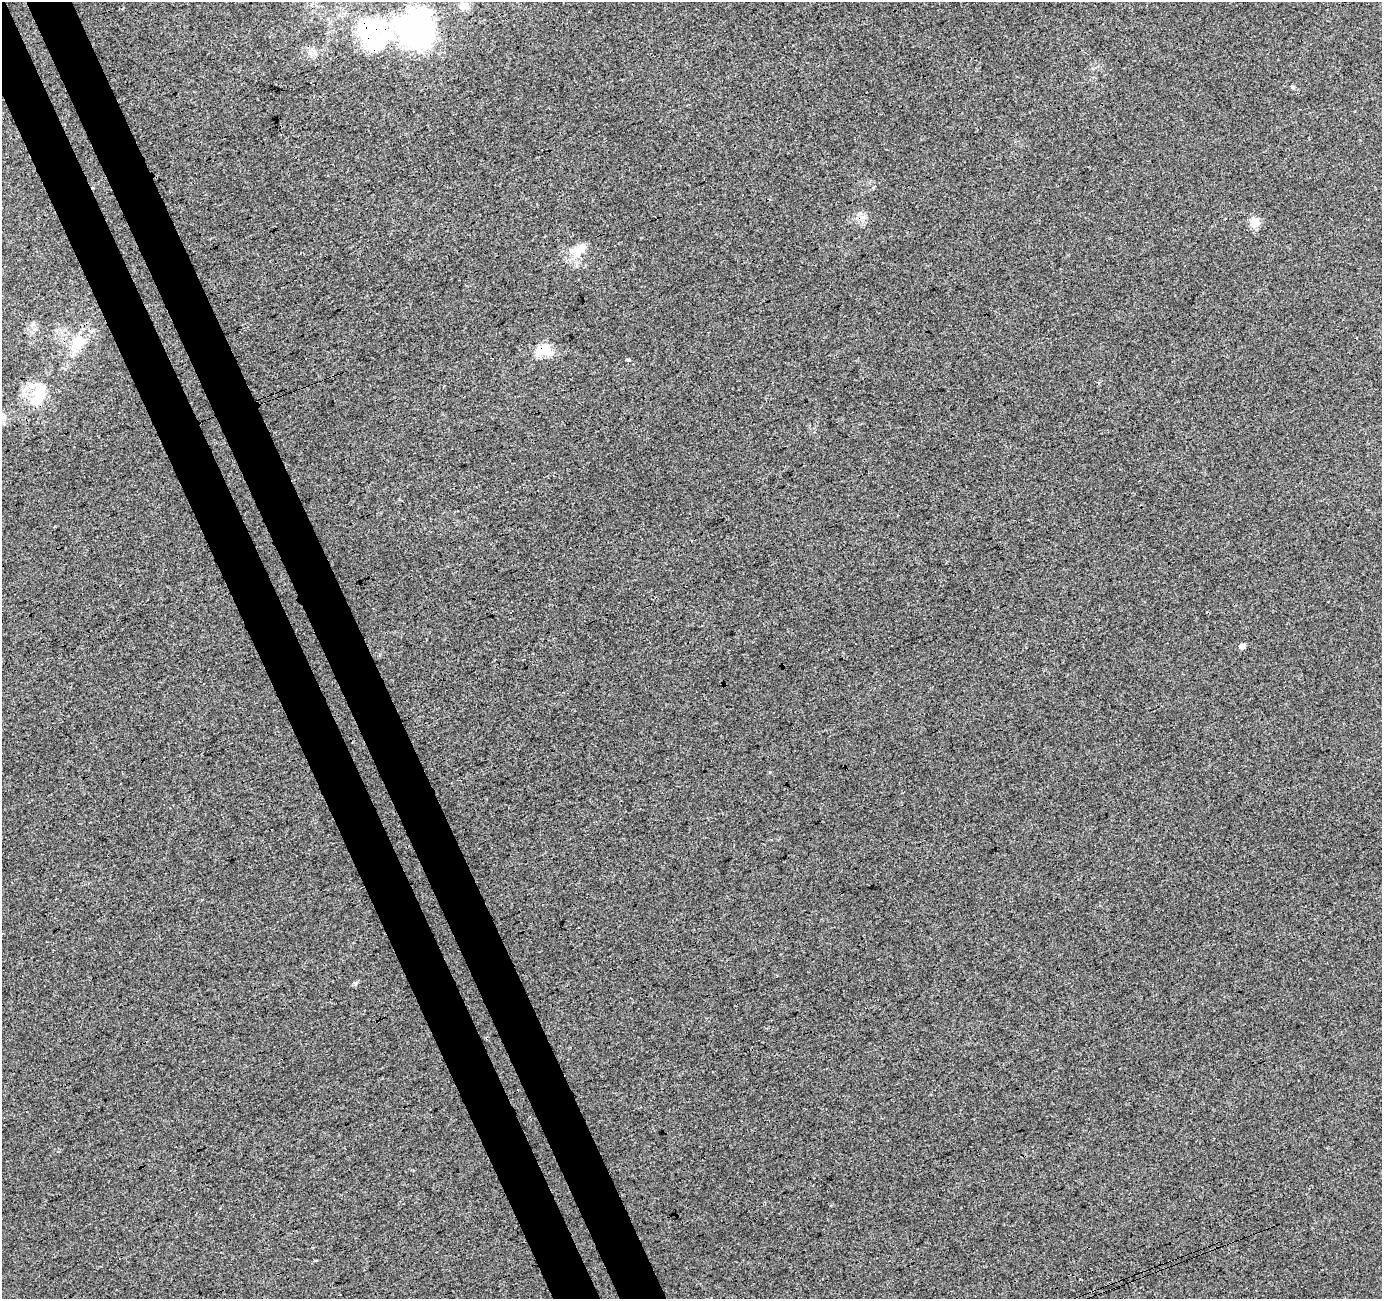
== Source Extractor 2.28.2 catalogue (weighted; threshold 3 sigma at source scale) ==
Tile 11 of 4 x 4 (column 3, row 3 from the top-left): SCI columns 2816-4195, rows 1401-2697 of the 5633 x 5451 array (HDU 1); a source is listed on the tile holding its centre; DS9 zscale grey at full resolution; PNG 1384 x 1301 px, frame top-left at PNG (2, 2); no overlay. Shown black and unused: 7% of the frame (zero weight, under 3 of 4 exposures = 5% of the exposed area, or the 3 px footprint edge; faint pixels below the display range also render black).
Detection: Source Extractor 2.28.2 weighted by HDU 2 'WHT'; one run over the whole footprint, this tile lists its part. Background 0.00134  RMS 0.0035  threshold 0.0158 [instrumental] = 3 sigma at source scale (4.5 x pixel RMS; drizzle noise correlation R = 1.50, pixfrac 1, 0.0396/0.0396 arcsec/px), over >= 5 px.
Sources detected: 20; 4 inside a brighter object's white glare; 1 cosmic-ray / hot-pixel residue — not listed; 1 inside a brighter listed object's ellipse — not listed separately; the other 14 listed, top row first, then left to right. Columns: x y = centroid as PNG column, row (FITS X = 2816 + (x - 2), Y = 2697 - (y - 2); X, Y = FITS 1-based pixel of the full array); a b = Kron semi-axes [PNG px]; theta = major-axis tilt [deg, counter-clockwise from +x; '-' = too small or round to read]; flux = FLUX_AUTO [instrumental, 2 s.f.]
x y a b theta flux
465 6 12 8 -5 2.5
412 25 39 31 69 85
376 42 47 27 30 22
1293 87 5 5 - 0.44
864 217 7 6 - 1.2
1255 223 14 12 44 3.1
577 251 15 14 - 5
78 342 18 16 48 7.8
544 348 23 12 27 5.8
628 360 3 3 - 1.7
40 396 36 17 88 11
1242 646 5 4 - 2.7
522 660 3 2 - 0.29
315 1260 3 3 - 0.72
Overlapping masked pixels (flux is a lower limit): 3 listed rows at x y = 412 25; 376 42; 544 348
Unlisted compact peaks at least as high as the median listed source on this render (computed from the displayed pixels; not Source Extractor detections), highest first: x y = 356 984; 770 772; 315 53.